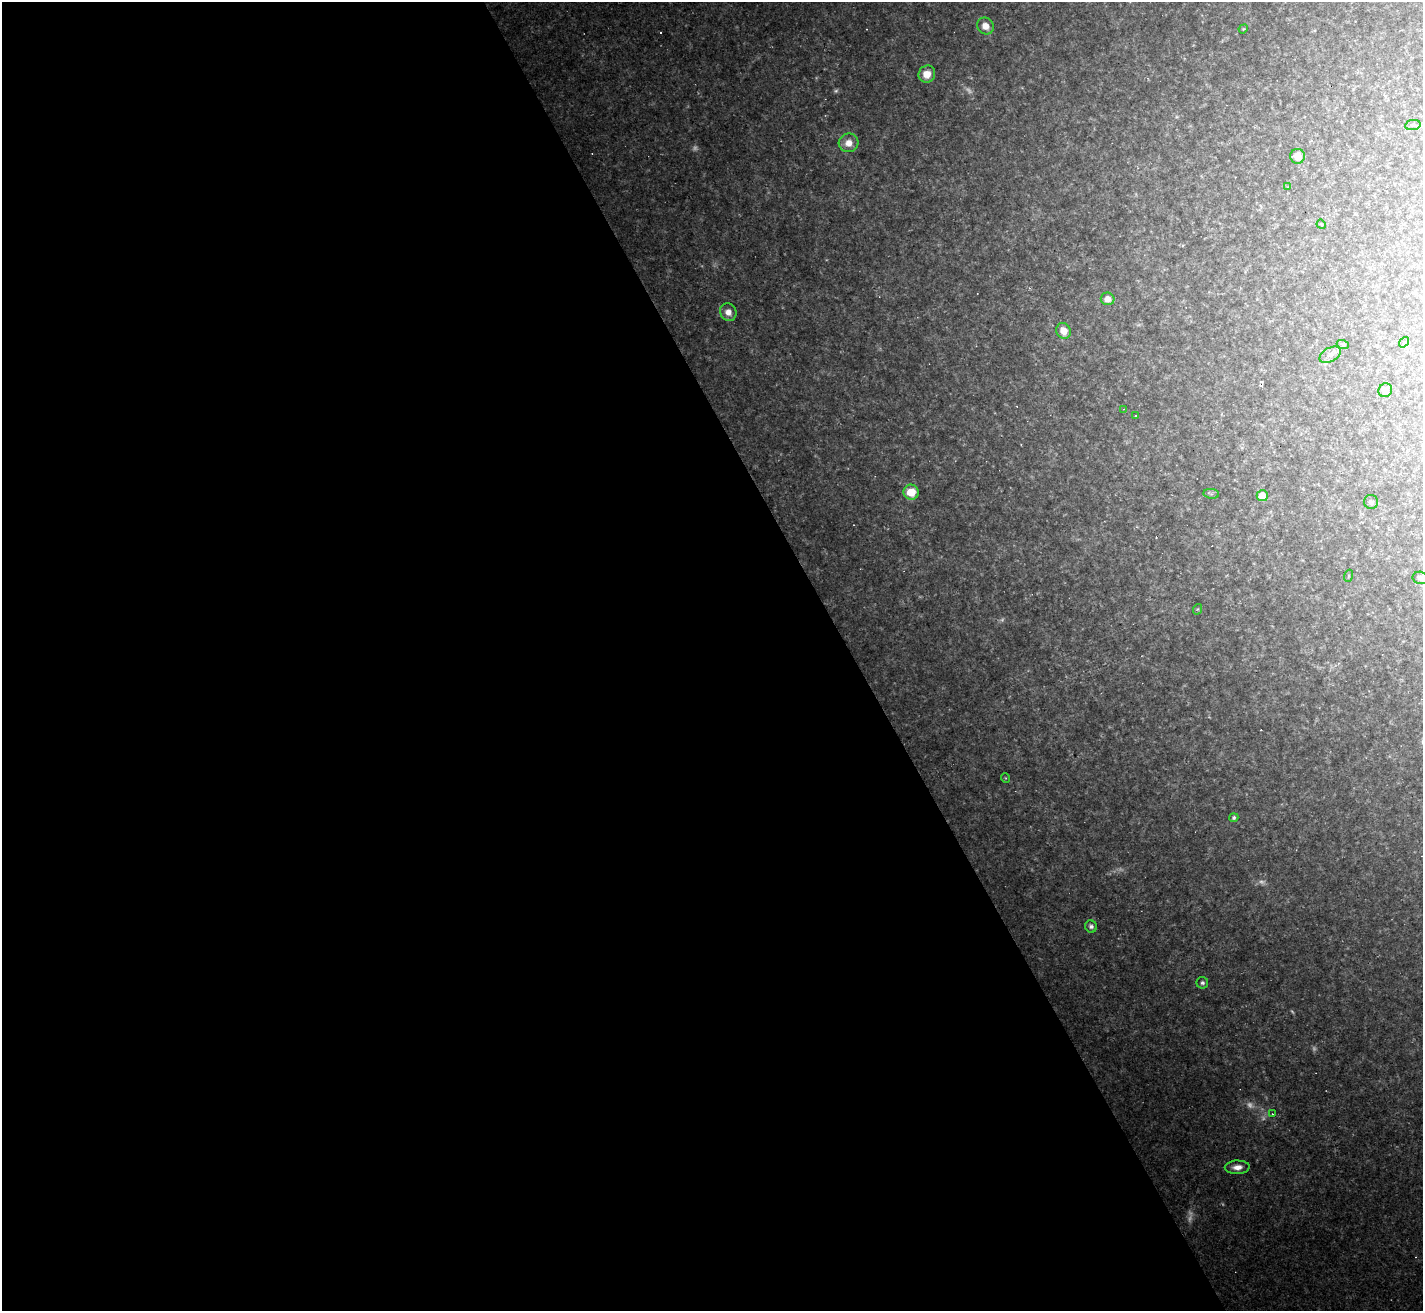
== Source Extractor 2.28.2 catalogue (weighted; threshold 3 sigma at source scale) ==
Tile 9 of 4 x 4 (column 1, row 3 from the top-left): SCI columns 1-1421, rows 1594-2902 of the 5683 x 5672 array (HDU 1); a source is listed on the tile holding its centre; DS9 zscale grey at full resolution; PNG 1425 x 1313 px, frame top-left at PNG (2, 2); each listed source drawn as its Kron ellipse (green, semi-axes under 4 px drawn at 4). Shown black and unused: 60% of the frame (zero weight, under 2 of 3 exposures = <1% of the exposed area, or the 3 px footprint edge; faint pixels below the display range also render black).
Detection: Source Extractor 2.28.2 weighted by HDU 2 'WHT'; one run over the whole footprint, this tile lists its part. Background 0.0489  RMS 0.0076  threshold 0.0342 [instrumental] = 3 sigma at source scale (4.5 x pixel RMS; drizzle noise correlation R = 1.50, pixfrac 1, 0.05/0.05 arcsec/px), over >= 5 px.
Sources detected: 50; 13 too faint to see at this stretch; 7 cosmic-ray / hot-pixel residue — neither listed nor drawn; the other 30 listed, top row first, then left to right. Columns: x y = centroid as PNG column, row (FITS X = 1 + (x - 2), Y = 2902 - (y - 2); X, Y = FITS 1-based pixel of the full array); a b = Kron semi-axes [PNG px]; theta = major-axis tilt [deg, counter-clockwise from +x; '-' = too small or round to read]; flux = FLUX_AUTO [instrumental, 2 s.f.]
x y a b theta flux
985 26 9 8 - 8.7
1243 29 5 4 - 0.82
927 74 9 8 - 11
1413 125 8 5 9 1.6
849 143 10 9 - 8.9
1298 156 7 7 - 10
1288 187 4 4 - 0.81
1321 224 5 3 - 0.73
1108 299 7 6 - 7.2
728 312 9 8 - 7.3
1063 331 8 7 - 11
1404 342 6 4 53 2.1
1343 345 6 4 -19 0.96
1330 355 11 7 29 4
1385 390 7 6 - 5.7
1124 409 3 2 - 0.54
1135 416 3 2 - 0.84
911 492 7 7 - 19
1211 494 8 5 -7 1.6
1262 496 5 5 - 12
1371 502 7 7 - 2.3
1348 576 6 4 71 0.94
1420 578 8 6 -13 3.6
1198 609 5 3 - 0.78
1005 778 5 3 - 0.67
1234 818 5 4 - 1.6
1091 926 6 5 - 2.9
1202 983 6 5 - 2.1
1272 1114 4 4 - 0.64
1237 1167 12 6 2 6.5
Isophote crosses this tile's border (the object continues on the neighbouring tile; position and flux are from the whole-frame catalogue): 1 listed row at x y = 1420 578
Unlisted compact peaks at least as high as the median listed source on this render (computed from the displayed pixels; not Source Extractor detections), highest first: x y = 1177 117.